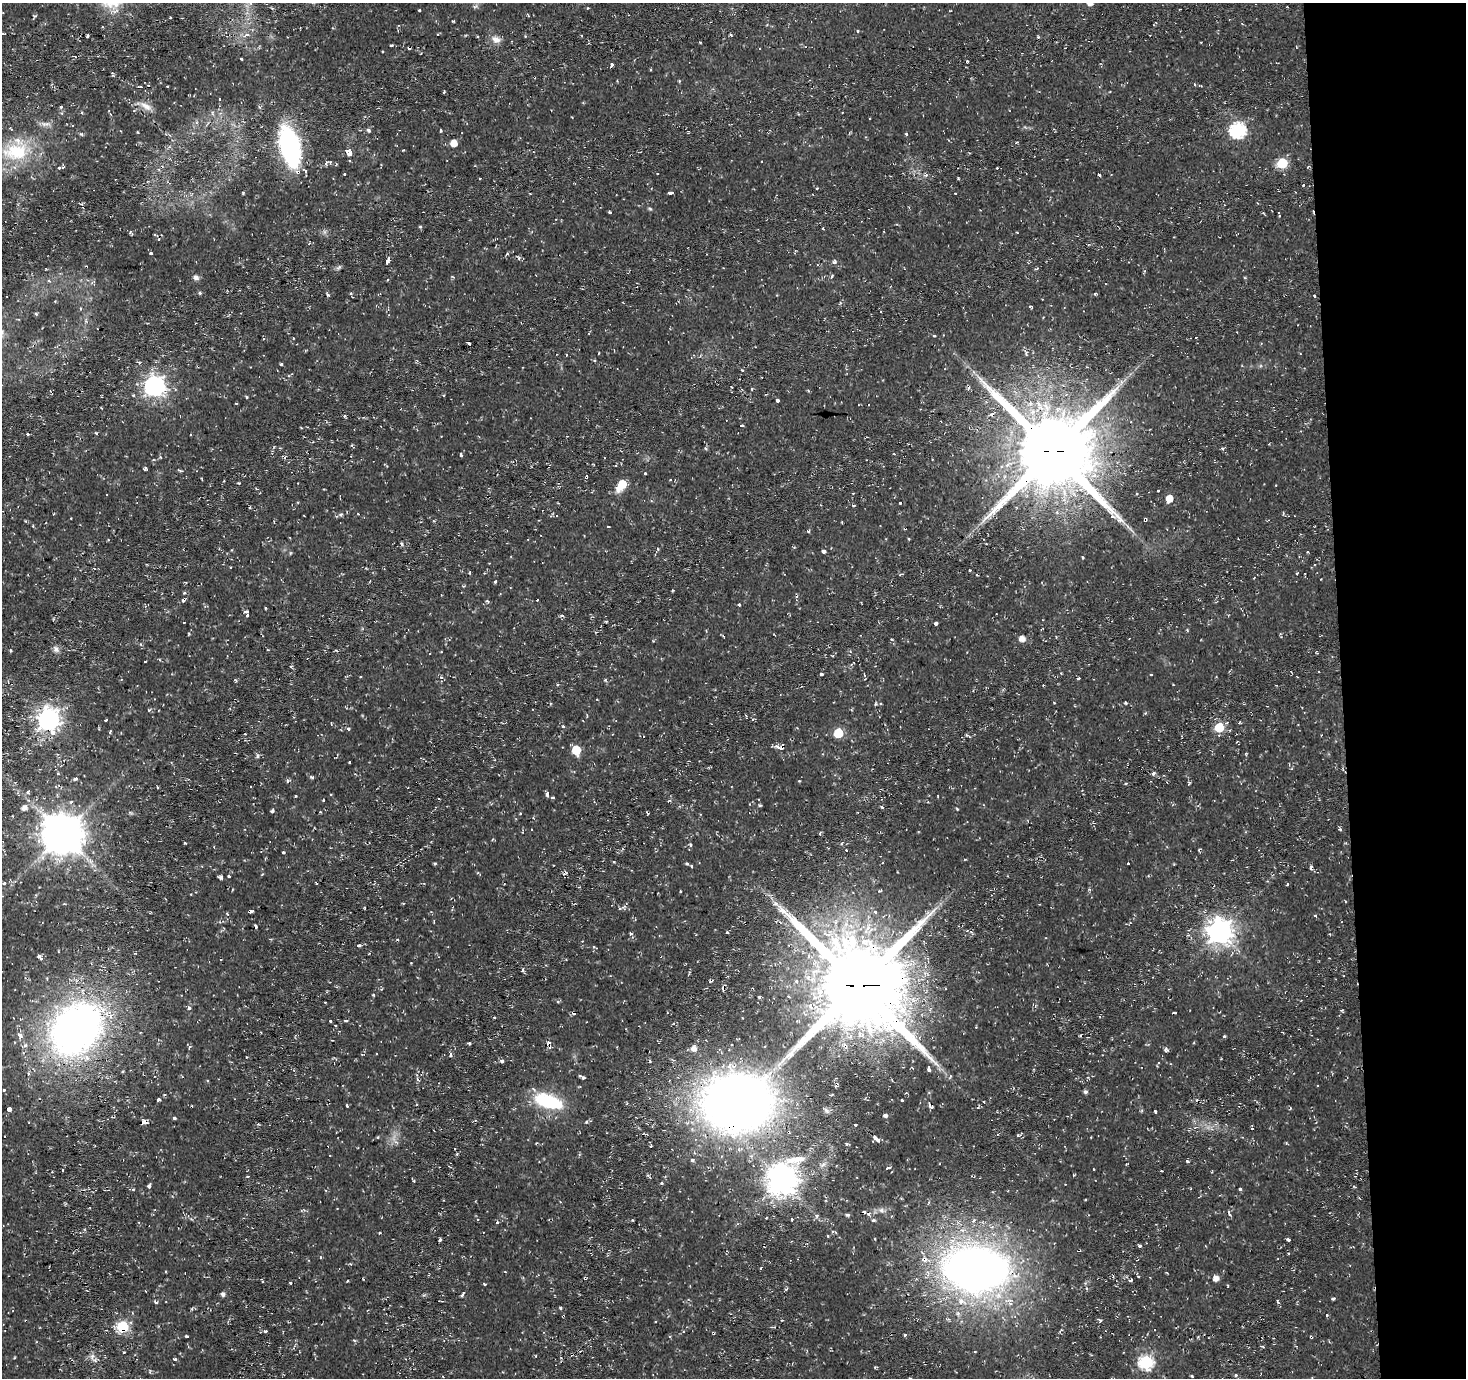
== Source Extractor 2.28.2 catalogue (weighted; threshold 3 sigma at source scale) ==
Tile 6 of 3 x 3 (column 3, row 2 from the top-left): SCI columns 2930-4393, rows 1376-2751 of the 4395 x 4126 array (HDU 1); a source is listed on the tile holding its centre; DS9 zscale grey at full resolution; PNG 1468 x 1380 px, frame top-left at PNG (2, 3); no overlay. Shown black and unused: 9% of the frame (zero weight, under 2 of 3 exposures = <1% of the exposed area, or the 3 px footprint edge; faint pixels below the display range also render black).
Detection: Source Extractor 2.28.2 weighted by HDU 2 'WHT'; one run over the whole footprint, this tile lists its part. Background 0.00547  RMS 0.0031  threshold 0.0141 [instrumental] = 3 sigma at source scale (4.5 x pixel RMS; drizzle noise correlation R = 1.50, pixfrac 1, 0.0396/0.0396 arcsec/px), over >= 5 px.
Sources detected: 352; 38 cosmic-ray / hot-pixel residue — not listed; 4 inside a brighter listed object's ellipse — not listed separately; the other 310 listed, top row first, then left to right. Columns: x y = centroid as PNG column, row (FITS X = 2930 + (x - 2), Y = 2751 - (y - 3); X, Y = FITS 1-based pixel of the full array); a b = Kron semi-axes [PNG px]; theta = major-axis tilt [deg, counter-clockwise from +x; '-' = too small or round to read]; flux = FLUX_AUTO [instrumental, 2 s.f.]
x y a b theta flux
419 10 3 3 - 0.44
170 18 3 2 - 0.42
857 31 3 3 - 0.42
3 34 4 3 - 0.43
247 34 5 4 - 0.86
87 35 3 3 - 5.6
496 40 14 8 -13 2.1
700 42 2 2 - 0.28
1201 42 3 2 - 0.22
392 45 3 3 - 0.33
382 51 3 2 - 0.3
241 59 3 2 - 0.41
612 64 3 3 - 1.2
679 81 3 3 - 0.38
1194 84 4 3 - 0.29
140 87 4 2 - 0.42
146 106 19 8 -31 2.3
61 107 3 3 - 0.73
110 113 5 2 - 1.3
45 124 15 6 0 1.6
368 130 6 5 - 0.69
440 130 3 3 - 1.7
1238 130 7 7 - 64
137 132 4 2 - 0.22
906 134 4 3 - 0.42
1017 142 4 3 - 0.84
454 143 5 5 - 3.5
290 146 27 13 -76 77
16 152 39 26 6 20
349 152 6 4 -49 48
326 163 5 4 - 1
1282 163 6 6 - 19
162 166 5 3 - 0.37
63 167 4 3 - 0.64
59 168 3 3 - 0.93
997 168 3 2 - 0.35
305 171 5 4 - 0.55
298 172 5 4 - 1.4
344 174 3 3 - 0.92
926 175 7 5 16 0.69
1099 175 4 3 - 4.3
480 179 3 2 - 0.66
1303 184 3 3 - 1.2
817 188 3 2 - 0.27
243 193 4 3 - 0.34
670 193 4 3 - 2.4
955 193 3 2 - 0.5
650 209 5 4 - 0.41
610 212 3 3 - 0.82
1279 213 5 3 - 0.8
420 227 5 4 - 0.33
823 228 4 2 - 0.25
151 253 3 3 - 0.87
519 258 6 3 75 0.42
387 261 9 3 69 0.95
835 262 5 4 - 0.81
339 267 6 5 - 0.56
1036 269 5 3 - 0.38
832 276 5 4 - 0.47
196 277 8 7 - 1
387 279 3 3 - 0.34
49 281 5 3 - 0.39
200 293 5 4 - 0.4
351 293 4 4 - 0.44
1095 294 3 3 - 0.52
327 295 4 4 - 0.67
1314 296 3 3 - 1
1030 306 3 3 - 0.94
36 314 4 4 - 0.5
2 332 10 6 81 1.3
934 335 3 3 - 1.8
1196 337 3 3 - 0.97
293 338 3 2 - 0.2
469 343 4 3 - 2.2
599 353 3 2 - 0.21
566 355 3 2 - 0.5
282 364 3 3 - 1.3
742 370 4 4 - 0.28
155 386 8 8 - 170
752 389 3 3 - 0.47
808 390 4 3 - 0.34
246 397 4 3 - 0.34
777 400 3 3 - 6.3
344 416 4 4 - 0.43
742 425 3 3 - 1.8
96 433 4 3 - 0.32
28 434 3 3 - 0.59
312 442 3 3 - 0.28
352 445 4 4 - 0.42
1222 449 4 4 - 0.6
1053 451 26 24 -33 3600
460 455 4 3 - 3.1
145 468 4 3 - 0.62
645 473 3 3 - 0.96
670 480 3 2 - 0.3
622 485 9 6 54 8.7
1158 490 3 3 - 0.95
853 493 2 2 - 0.27
1169 498 6 5 - 3.7
853 505 3 3 - 1.6
1283 513 5 2 - 0.33
341 514 6 4 19 0.52
1145 519 4 3 - 3.2
842 522 4 2 - 0.23
608 527 3 3 - 0.5
808 531 5 3 - 0.34
824 551 4 3 - 4.5
1308 551 3 3 - 0.5
1082 557 3 3 - 0.74
95 569 4 3 - 0.32
969 570 3 3 - 1.2
1297 573 3 3 - 0.89
901 574 6 2 21 0.29
495 581 3 3 - 0.69
183 600 4 3 - 1.9
487 601 5 3 - 0.42
739 605 3 3 - 1.2
265 608 3 2 - 0.35
245 612 4 3 - 4.6
247 615 3 3 - 0.89
562 616 6 4 -2 0.48
184 622 3 2 - 0.24
936 623 3 3 - 5.6
891 639 4 3 - 0.24
1022 639 6 6 - 2.1
56 649 10 7 -52 1.2
10 651 4 3 - 0.35
145 661 3 2 - 0.24
291 666 4 3 - 0.26
1061 673 3 3 - 0.22
821 674 3 3 - 0.8
1151 674 2 2 - 0.34
441 677 6 4 -19 0.48
1078 678 3 3 - 0.74
236 680 5 4 - 0.45
1043 685 2 2 - 0.25
1276 685 3 2 - 0.34
1125 703 4 3 - 0.33
49 719 8 8 - 210
106 720 3 3 - 0.96
563 726 3 3 - 0.67
1219 727 6 5 - 14
348 729 5 4 - 0.45
110 732 6 3 56 0.35
838 733 6 5 - 11
968 736 8 3 -31 0.51
780 747 11 7 -3 1.6
576 750 6 5 - 11
257 756 6 4 89 0.5
349 762 3 2 - 0.38
58 773 5 4 - 0.4
1153 773 6 3 30 0.6
312 777 5 4 - 0.58
75 779 5 4 - 0.69
287 781 3 3 - 1.7
1189 783 6 3 59 0.39
1126 784 4 3 - 0.34
28 792 5 4 - 0.56
547 794 4 3 - 1.9
295 796 3 2 - 0.33
553 798 3 3 - 0.78
323 800 3 3 - 0.27
669 800 5 3 - 0.32
71 802 5 4 - 0.69
760 805 5 3 - 0.34
882 807 3 2 - 0.8
24 808 6 6 - 1.8
957 809 4 2 - 0.31
273 811 3 3 - 2.8
320 812 3 3 - 0.29
520 814 4 2 - 0.25
13 816 4 2 - 0.26
1340 829 5 4 - 0.47
62 834 12 11 - 1100
185 843 3 2 - 0.31
690 844 4 4 - 0.56
283 853 3 3 - 1.5
687 863 3 3 - 0.89
1128 863 3 2 - 0.56
692 866 3 3 - 0.48
1311 867 7 4 77 0.6
229 876 3 3 - 1.3
221 878 5 4 - 0.66
4 883 3 3 - 1.7
1287 885 4 2 - 0.31
880 890 5 3 - 0.35
680 891 3 3 - 0.67
403 903 4 2 - 0.23
775 903 8 6 0 1.1
620 908 5 3 - 0.43
250 911 4 3 - 1.5
875 912 5 4 - 1.2
227 914 5 4 - 0.41
1315 916 4 3 - 0.3
1220 931 9 8 - 320
727 932 3 3 - 0.38
630 933 4 4 - 0.49
358 945 4 3 - 2.1
40 957 8 4 -55 0.85
523 969 5 4 - 0.62
711 981 7 3 33 0.36
858 985 30 27 -44 4500
374 995 4 3 - 0.33
759 997 3 3 - 0.32
325 1002 2 2 - 0.28
188 1007 3 3 - 12
1174 1013 4 2 - 0.35
494 1017 3 3 - 0.26
331 1021 3 3 - 1.2
336 1025 3 2 - 0.38
76 1029 52 40 46 170
1282 1032 3 2 - 0.23
261 1033 2 2 - 0.3
20 1035 6 5 - 1.7
1080 1035 3 3 - 0.3
1224 1036 3 3 - 0.44
469 1044 3 2 - 0.5
26 1045 5 4 - 1.3
694 1048 6 6 - 1.9
1165 1050 7 4 76 0.59
451 1055 6 3 -72 0.55
502 1061 4 4 - 0.85
929 1068 5 3 - 3.8
29 1074 3 3 - 0.97
582 1077 7 3 -29 0.67
1317 1085 3 2 - 0.41
4 1090 3 3 - 0.78
1085 1092 5 5 - 0.69
159 1099 3 3 - 3
902 1100 3 3 - 0.49
548 1101 32 14 -17 18
737 1102 60 50 0 260
347 1106 3 3 - 0.34
932 1107 6 4 45 0.62
9 1109 3 3 - 16
1155 1112 4 3 - 2.2
885 1115 5 4 - 0.69
175 1118 3 3 - 2.8
146 1122 5 3 - 4.2
855 1124 3 3 - 1.8
1022 1133 5 4 - 0.67
378 1137 4 3 - 0.31
876 1139 11 4 -44 1.6
396 1142 8 4 -36 0.79
847 1144 5 4 - 0.45
457 1154 3 3 - 0.37
692 1160 4 4 - 0.8
1187 1161 4 3 - 0.62
889 1168 6 3 2 0.43
1094 1169 3 2 - 0.22
62 1170 3 2 - 0.48
648 1175 6 4 -59 0.48
248 1176 3 3 - 0.3
782 1180 11 9 56 490
414 1181 4 3 - 0.3
662 1183 3 3 - 1.2
149 1186 4 3 - 3.5
133 1189 4 4 - 0.42
1240 1189 4 3 - 4.9
826 1200 5 3 - 0.4
881 1210 8 6 -63 1
817 1215 4 4 - 1.4
847 1215 7 4 -21 0.55
792 1219 3 3 - 1.3
632 1220 3 2 - 0.43
873 1220 5 3 - 0.46
497 1222 3 3 - 1.2
833 1231 6 3 18 0.39
379 1233 3 2 - 0.25
440 1240 4 3 - 0.51
1288 1240 3 3 - 0.67
763 1245 4 2 - 0.32
1140 1246 3 3 - 1.8
1079 1250 4 3 - 0.34
320 1257 4 3 - 0.31
975 1269 66 45 -6 220
505 1272 3 2 - 0.32
1138 1276 3 2 - 0.67
585 1278 4 3 - 0.5
1216 1278 6 5 - 2.2
1130 1280 3 3 - 1.8
262 1281 3 3 - 0.4
347 1281 3 3 - 0.3
290 1282 3 3 - 0.76
485 1284 3 2 - 0.37
786 1289 5 4 - 0.42
146 1291 2 2 - 0.27
223 1294 6 5 - 0.72
462 1295 6 3 50 0.67
1333 1299 3 3 - 0.5
156 1302 5 4 - 0.69
1278 1302 4 3 - 0.45
560 1308 3 3 - 0.52
1326 1315 3 3 - 1.6
782 1320 3 3 - 0.34
1100 1321 6 4 -50 0.54
123 1327 6 6 - 31
265 1331 3 3 - 0.78
905 1334 3 3 - 1.3
187 1336 3 2 - 0.55
1311 1337 4 3 - 0.3
1273 1338 2 2 - 0.26
354 1340 5 3 - 0.35
1262 1346 4 3 - 0.38
124 1352 3 3 - 0.7
92 1357 11 6 86 1.2
175 1359 4 3 - 1.3
1146 1362 7 7 - 49
1236 1375 5 4 - 0.47
1192 1376 3 3 - 0.33
Overlapping masked pixels (flux is a lower limit): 17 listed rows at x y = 298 172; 1053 451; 1145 519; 183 600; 780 747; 250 911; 858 985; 76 1029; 737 1102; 932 1107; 146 1122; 763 1245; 1079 1250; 975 1269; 585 1278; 123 1327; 1311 1337
Isophote crosses this tile's border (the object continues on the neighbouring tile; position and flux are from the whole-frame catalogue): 1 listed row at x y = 2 332
Unlisted compact peaks at least as high as the median listed source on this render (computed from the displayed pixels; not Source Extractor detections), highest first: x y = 81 134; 967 61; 239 483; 453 21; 605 680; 149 710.